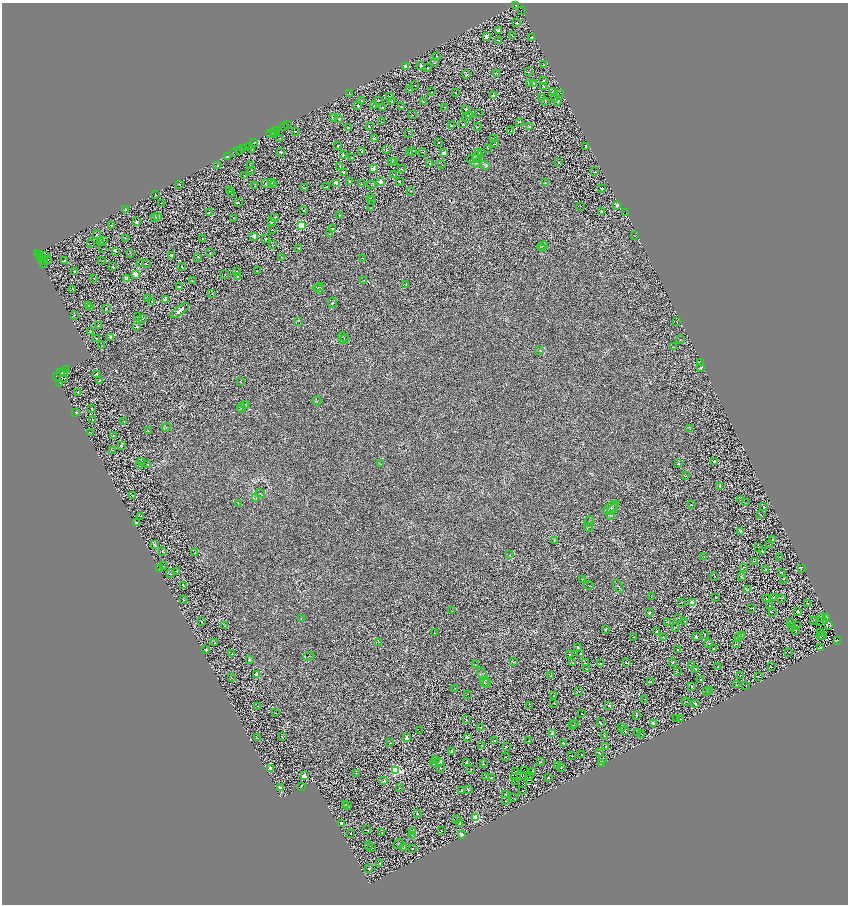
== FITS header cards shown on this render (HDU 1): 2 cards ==
NAXIS1  =                 1692
NAXIS2  =                 1804

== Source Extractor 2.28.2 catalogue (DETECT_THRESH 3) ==
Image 1692 x 1804 px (HDU 1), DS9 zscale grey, zoomed out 1/2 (1 PNG px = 2 x 2 image px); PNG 850 x 906 px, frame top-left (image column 1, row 1803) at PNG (2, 3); each listed source drawn as its Kron ellipse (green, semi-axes under 4 px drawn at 4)
Background 0.785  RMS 2.5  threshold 7.47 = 3 sigma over >= 5 px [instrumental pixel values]
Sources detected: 681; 116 cannot appear on this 1/2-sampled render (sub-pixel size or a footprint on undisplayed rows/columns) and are neither listed nor drawn; of the other 565, the 500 brightest by FLUX_AUTO listed and drawn (65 fainter detections omitted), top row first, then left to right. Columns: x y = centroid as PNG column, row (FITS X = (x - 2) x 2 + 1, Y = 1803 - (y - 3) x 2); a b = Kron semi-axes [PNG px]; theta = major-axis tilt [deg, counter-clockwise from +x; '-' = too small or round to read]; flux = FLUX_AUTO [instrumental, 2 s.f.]
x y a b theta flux
516 6 2 2 - 1300
521 10 2 1 - 730
517 23 2 2 - 980
499 31 3 2 - 6000
486 36 2 2 - 6000
512 36 3 2 - 260
532 38 2 2 - 3100
499 40 3 2 - 290
437 56 2 1 - 270
435 63 3 2 - 360
544 65 2 1 - 210
421 66 2 2 - 1400
405 67 3 2 - 1100
427 68 2 2 - 610
528 72 2 1 - 300
497 73 2 1 - 250
466 75 4 2 - 450
543 80 2 2 - 850
529 83 2 2 - 680
533 84 2 2 - 1200
415 85 2 1 - 200
544 86 3 2 - 480
410 89 3 1 - 180
431 92 2 1 - 180
552 92 2 2 - 150
349 93 2 2 - 240
456 93 2 1 - 270
561 93 3 1 - 160
389 96 3 2 - 210
494 96 2 2 - 4200
541 97 2 1 - 380
555 98 2 1 - 220
378 100 2 2 - 260
362 101 2 2 - 810
545 101 2 2 - 470
558 101 3 2 - 270
392 102 2 2 - 1100
424 102 3 2 - 780
358 106 2 2 - 1900
374 106 2 2 - 300
382 107 2 2 - 300
401 107 2 2 - 270
445 107 2 2 - 160
466 109 2 2 - 1300
478 113 3 2 - 190
412 115 2 1 - 160
469 116 2 2 - 5800
333 118 2 2 - 2100
466 118 3 3 - 310
339 119 2 2 - 720
381 122 2 1 - 370
519 122 3 1 - 270
287 124 2 2 - 1900
463 124 2 1 - 300
284 126 3 2 - 4300
451 126 3 2 - 400
370 127 3 2 - 610
477 127 2 1 - 400
530 127 2 2 - 550
348 128 2 2 - 1000
277 130 3 2 - 2000
273 131 2 1 - 980
296 131 2 1 - 200
511 131 2 2 - 220
270 133 2 1 - 22000
409 133 2 1 - 150
273 134 2 1 - 8500
280 138 2 1 - 180
493 138 2 2 - 230
374 139 2 2 - 2400
439 142 2 2 - 580
253 143 2 1 - 1400
494 144 2 2 - 200
249 146 2 1 - 670
338 146 2 2 - 300
586 146 2 2 - 2000
242 148 2 1 - 21000
488 148 3 1 - 150
251 149 3 1 - 410
387 149 2 2 - 250
240 150 2 1 - 8500
412 151 3 2 - 310
233 152 3 1 - 780
280 152 2 2 - 1400
361 152 2 2 - 620
422 152 2 1 - 160
479 152 3 2 - 290
410 153 2 2 - 1100
444 153 2 2 - 5800
343 155 3 3 - 480
228 156 3 2 - 1900
477 157 6 3 47 620
352 158 2 2 - 1500
473 159 7 3 -3 680
391 161 3 2 - 640
394 161 2 2 - 290
558 162 2 1 - 430
430 163 2 2 - 1100
476 163 5 2 - 510
218 165 3 2 - 340
251 165 2 2 - 320
442 165 2 2 - 170
485 165 5 2 - 340
340 166 3 2 - 680
373 169 2 2 - 6200
401 169 3 2 - 390
251 170 3 2 - 210
344 172 2 2 - 4000
595 172 3 2 - 180
394 174 2 2 - 550
245 176 2 2 - 280
350 181 2 2 - 800
399 181 2 2 - 640
381 182 3 2 - 7700
266 183 2 2 - 1200
272 183 2 1 - 200
337 183 3 2 - 12000
545 183 3 2 - 210
179 184 2 2 - 240
273 184 2 1 - 180
362 184 3 2 - 420
371 185 4 1 - 240
255 186 2 1 - 150
327 187 4 1 - 370
304 188 3 2 - 200
602 188 2 2 - 1200
229 191 2 2 - 770
411 191 2 1 - 320
155 194 3 3 - 300
232 194 2 1 - 170
370 197 3 2 - 470
372 201 3 2 - 380
161 203 2 1 - 220
238 203 2 1 - 170
617 205 2 2 - 4500
580 206 2 1 - 170
371 208 2 1 - 330
125 210 3 2 - 550
304 210 2 2 - 310
601 211 2 2 - 910
209 212 2 2 - 220
625 213 2 2 - 5000
339 215 2 1 - 140
155 217 3 2 - 200
158 217 2 2 - 1800
233 218 2 2 - 300
275 218 2 2 - 720
136 222 2 2 - 1400
272 222 2 2 - 2000
111 225 2 2 - 670
301 225 3 3 - 29000
332 229 2 2 - 700
273 230 2 2 - 150
330 234 4 3 - 390
97 235 2 2 - 660
254 236 2 2 - 4500
635 236 2 1 - 220
125 238 4 2 - 260
203 238 2 2 - 340
266 239 2 2 - 360
103 240 2 1 - 190
100 242 2 1 - 140
91 243 2 1 - 160
272 245 3 1 - 160
543 246 6 3 23 430
299 248 2 2 - 320
543 248 3 3 - 370
103 249 3 2 - 260
115 251 2 2 - 480
38 253 2 1 - 21000
130 253 2 2 - 190
210 253 2 2 - 310
39 255 2 1 - 9400
171 255 2 2 - 2400
44 256 2 1 - 14000
42 257 2 1 - 4000
197 257 3 3 - 310
282 257 3 1 - 160
40 258 2 1 - 420
362 258 2 1 - 150
48 259 2 2 - 220
43 261 2 1 - 4500
65 261 2 2 - 550
102 261 2 2 - 190
140 263 2 1 - 310
146 263 2 2 - 160
44 264 2 1 - 450
113 266 3 2 - 740
181 267 2 2 - 550
257 271 2 2 - 870
75 272 2 2 - 1100
236 272 2 2 - 570
136 274 3 2 - 14000
225 275 2 1 - 260
238 276 3 1 - 140
94 278 2 1 - 270
126 278 3 2 - 4500
192 281 2 2 - 170
363 281 2 2 - 160
405 285 3 2 - 160
179 287 2 2 - 940
319 287 4 2 - 250
73 289 2 1 - 180
318 289 6 3 -27 560
212 294 2 2 - 220
148 298 2 2 - 1800
165 299 2 2 - 6100
152 301 2 2 - 750
332 303 5 3 - 500
88 306 2 1 - 260
91 308 2 2 - 430
106 309 2 2 - 390
180 311 11 4 37 2400
74 315 3 2 - 600
138 317 2 2 - 270
142 319 2 1 - 200
298 321 2 2 - 150
677 322 2 1 - 140
98 326 2 2 - 790
137 327 3 3 - 650
90 331 3 2 - 460
111 337 2 2 - 1500
343 337 5 2 - 350
96 338 2 2 - 530
344 339 5 1 - 240
680 339 3 1 - 150
102 346 2 1 - 150
673 347 3 2 - 180
540 351 3 2 - 260
700 363 2 2 - 4700
701 368 3 2 - 410
66 370 3 1 - 11000
64 372 3 2 - 3400
61 373 2 2 - 14000
97 374 2 2 - 740
56 376 2 1 - 2700
64 379 2 2 - 8200
99 380 2 2 - 530
240 381 2 1 - 180
60 383 2 1 - 1300
78 392 3 2 - 350
317 401 4 2 - 240
245 405 4 3 - 390
91 408 3 3 - 320
241 408 4 3 - 490
242 410 4 3 - 460
76 412 2 2 - 440
93 420 2 2 - 880
124 422 2 2 - 220
166 427 4 2 - 280
690 429 3 2 - 290
148 431 3 2 - 210
90 432 3 2 - 190
113 435 3 3 - 630
121 446 2 2 - 910
113 450 3 2 - 160
141 461 2 2 - 230
714 462 2 2 - 4600
147 464 2 1 - 240
381 464 3 2 - 200
679 464 3 2 - 270
140 466 2 1 - 210
685 476 3 1 - 180
720 486 2 2 - 580
260 494 5 2 - 350
133 496 2 2 - 2400
256 498 3 3 - 400
741 500 3 2 - 220
746 502 2 2 - 150
238 503 2 1 - 170
691 505 2 1 - 160
611 507 9 2 35 540
764 507 3 2 - 670
612 509 6 3 50 940
761 514 2 1 - 360
610 515 3 2 - 200
140 516 2 1 - 150
589 521 6 1 49 240
136 522 2 2 - 950
589 527 4 2 - 320
741 532 2 2 - 1300
773 540 2 2 - 620
554 541 4 2 - 270
154 544 3 2 - 1100
770 545 3 1 - 140
759 547 2 1 - 150
163 551 3 2 - 820
763 551 2 2 - 1300
195 552 4 3 - 500
510 555 3 3 - 330
704 556 3 2 - 220
779 557 2 1 - 570
754 561 2 1 - 210
163 566 4 1 - 220
743 567 3 2 - 200
160 569 2 1 - 590
766 569 2 2 - 2300
801 569 2 1 - 160
177 571 2 1 - 180
782 573 2 1 - 310
170 574 2 2 - 320
714 576 3 2 - 210
741 577 3 2 - 350
582 579 3 2 - 190
783 579 2 2 - 330
183 585 4 2 - 440
589 585 5 1 - 160
618 586 7 2 -53 430
748 590 2 2 - 1600
651 596 4 2 - 190
774 597 2 2 - 410
716 598 2 1 - 150
781 598 3 2 - 600
766 599 2 1 - 480
183 600 2 1 - 230
682 602 2 1 - 330
693 603 2 2 - 7000
807 603 3 2 - 860
770 606 3 2 - 240
752 608 3 2 - 720
452 611 2 2 - 250
772 612 2 1 - 160
798 612 3 2 - 500
649 613 2 2 - 1800
822 617 2 2 - 4100
826 617 3 2 - 270
679 618 3 1 - 270
301 619 3 2 - 180
813 620 2 2 - 230
202 621 3 2 - 810
685 621 2 2 - 360
820 621 2 2 - 570
668 622 2 2 - 150
791 622 2 1 - 220
797 625 2 1 - 150
829 625 2 1 - 310
224 626 2 1 - 160
792 626 3 2 - 520
675 627 3 2 - 410
606 630 2 2 - 1100
796 630 3 2 - 320
656 632 2 2 - 2200
434 633 3 2 - 310
820 633 2 1 - 200
705 635 4 3 - 420
741 635 3 2 - 5600
821 635 2 1 - 230
823 636 3 1 - 150
634 637 2 2 - 700
696 637 2 2 - 1700
738 637 2 2 - 1200
664 638 2 2 - 200
838 640 2 1 - 1000
379 642 3 2 - 180
215 643 2 2 - 220
709 643 3 2 - 400
736 644 3 2 - 310
578 648 3 2 - 830
821 648 2 1 - 160
713 649 2 2 - 330
205 650 2 2 - 980
678 650 2 2 - 490
788 652 2 1 - 150
581 653 2 2 - 550
232 654 2 2 - 860
569 654 2 1 - 200
309 656 6 2 22 460
249 660 3 2 - 430
514 662 4 3 - 300
626 662 2 1 - 200
672 662 2 2 - 910
572 663 2 2 - 180
585 663 2 1 - 500
601 664 2 2 - 5100
475 665 3 2 - 220
692 665 3 2 - 380
718 667 2 1 - 180
771 667 2 1 - 180
587 669 3 2 - 170
695 669 2 2 - 1200
678 672 2 1 - 160
257 674 2 2 - 7800
482 674 7 2 -51 400
740 675 2 1 - 190
550 676 2 2 - 470
758 676 2 2 - 190
231 678 3 2 - 170
701 680 2 2 - 530
484 682 5 3 - 460
650 682 3 2 - 1000
487 683 4 2 - 460
737 685 2 2 - 230
692 686 2 1 - 210
746 686 2 1 - 220
455 688 2 2 - 150
710 690 2 2 - 670
578 691 2 1 - 210
707 691 3 2 - 260
468 694 2 2 - 160
554 696 2 2 - 230
645 699 2 1 - 250
686 702 4 2 - 210
554 703 2 1 - 200
695 703 3 2 - 550
609 705 2 2 - 960
257 706 3 2 - 270
530 706 2 1 - 150
275 713 2 1 - 270
582 714 2 1 - 540
636 715 2 2 - 1300
677 719 2 2 - 220
680 719 2 1 - 150
466 720 2 2 - 520
574 723 2 1 - 240
600 723 3 2 - 550
654 723 2 2 - 3400
572 726 2 1 - 190
481 727 2 2 - 1100
622 727 2 2 - 340
624 730 2 2 - 1200
419 731 3 2 - 190
637 733 4 2 - 310
553 734 2 2 - 7200
642 734 2 1 - 200
282 736 2 1 - 210
604 736 2 2 - 600
467 737 2 2 - 2900
258 738 3 2 - 880
407 738 2 2 - 2900
495 741 2 2 - 840
529 741 2 2 - 500
390 743 2 2 - 350
563 743 2 2 - 530
482 746 2 1 - 230
507 747 2 2 - 380
606 747 2 2 - 690
451 751 2 2 - 600
600 753 2 2 - 370
582 754 2 1 - 230
572 756 2 1 - 140
505 757 2 1 - 180
436 759 3 2 - 390
602 760 3 2 - 390
440 762 2 2 - 7500
540 762 2 2 - 320
467 763 3 2 - 1000
601 763 3 2 - 4300
434 764 2 2 - 820
483 764 2 2 - 340
558 765 2 1 - 260
440 768 2 1 - 260
561 768 2 2 - 170
271 769 3 2 - 6700
471 769 2 1 - 250
396 770 3 3 - 100000
515 771 3 1 - 260
524 771 3 1 - 190
533 771 4 1 - 380
356 773 2 2 - 190
530 775 4 1 - 410
304 776 3 2 - 6200
486 776 2 1 - 170
523 776 2 1 - 150
492 778 2 2 - 1000
515 778 2 1 - 270
548 778 2 2 - 680
528 780 3 1 - 220
384 781 3 2 - 1100
516 782 3 1 - 160
522 783 2 1 - 160
301 786 2 1 - 270
280 787 2 2 - 1500
399 788 3 2 - 340
461 790 2 2 - 970
468 790 3 2 - 520
522 791 2 2 - 470
505 794 2 2 - 350
514 798 2 2 - 160
505 801 2 1 - 220
346 804 2 1 - 160
348 806 3 2 - 370
417 814 2 1 - 240
476 818 3 3 - 27000
456 819 3 2 - 230
341 823 2 2 - 1900
460 824 2 2 - 4200
367 830 2 1 - 230
441 830 2 1 - 400
382 832 2 1 - 200
413 832 2 2 - 7800
350 834 3 2 - 350
462 834 2 2 - 4000
412 835 3 2 - 340
398 844 5 2 - 390
368 845 2 1 - 160
372 847 3 1 - 150
404 848 2 2 - 300
413 848 2 2 - 630
379 864 3 2 - 420
369 868 3 2 - 360
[65 fainter detections neither listed nor drawn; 116 sub-pixel or undisplayed-footprint detections neither listed nor drawn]